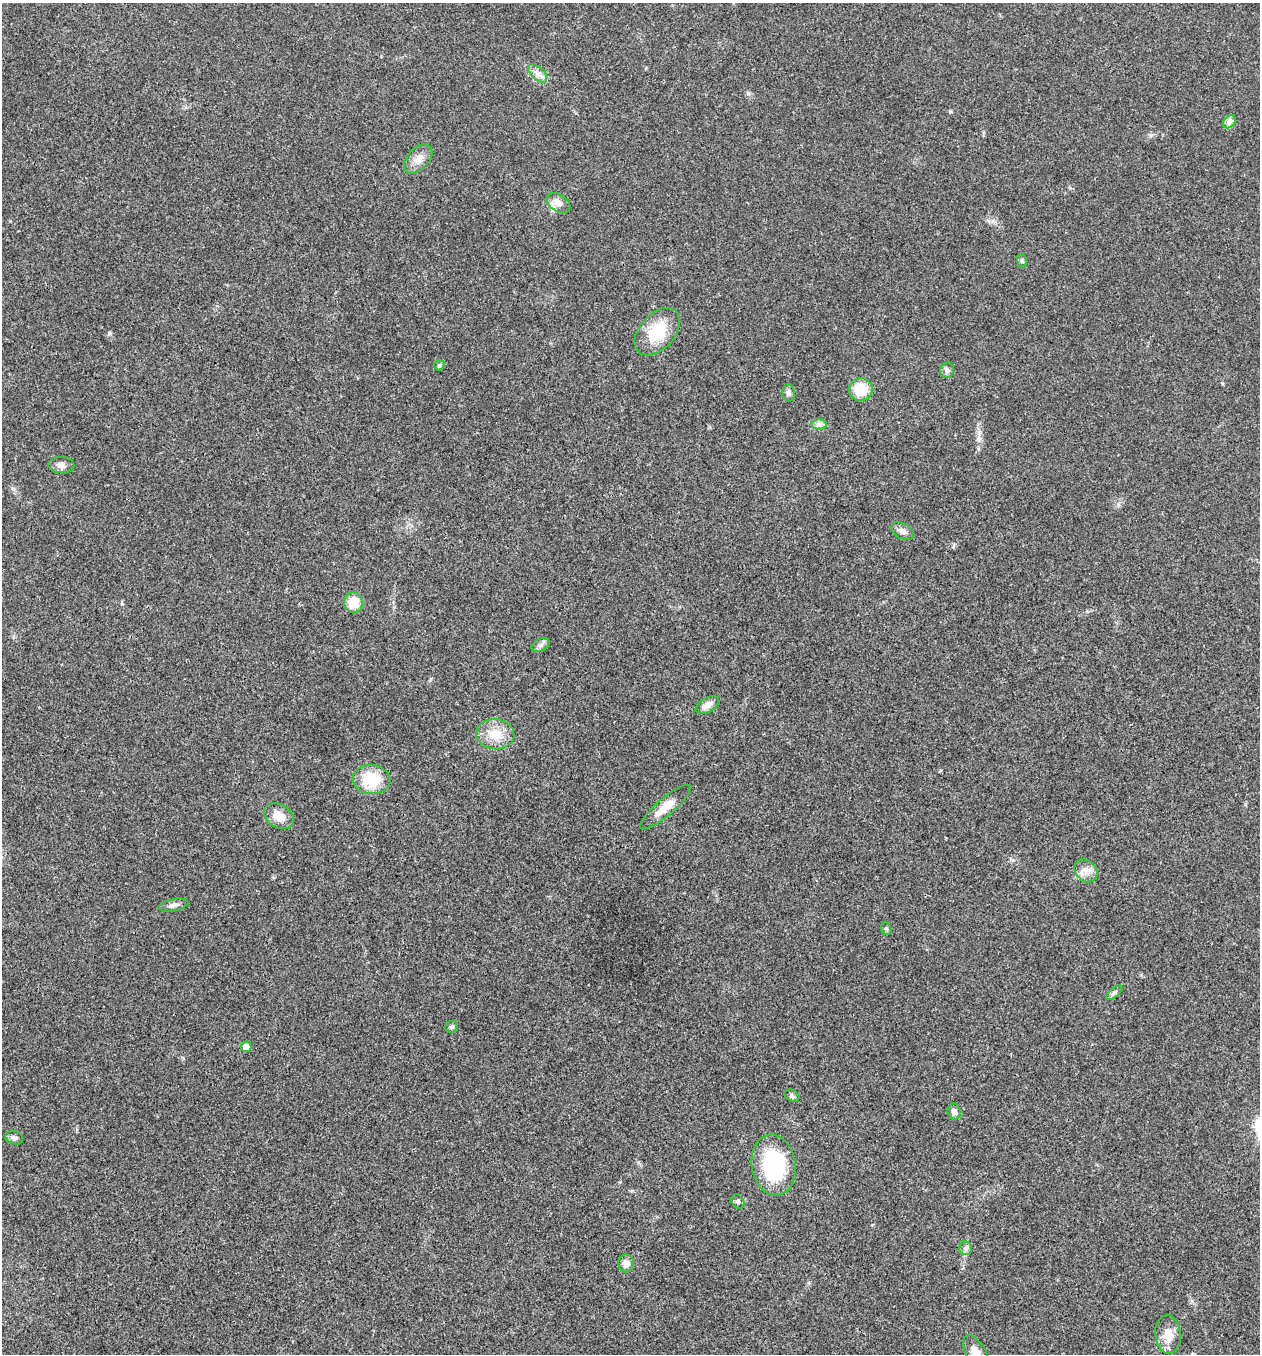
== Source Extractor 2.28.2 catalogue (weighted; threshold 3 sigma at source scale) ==
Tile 11 of 4 x 4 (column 3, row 3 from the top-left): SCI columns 2781-4038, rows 1355-2706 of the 5431 x 5417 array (HDU 1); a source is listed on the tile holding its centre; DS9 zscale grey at full resolution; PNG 1262 x 1356 px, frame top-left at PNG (2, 3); each listed source drawn as its Kron ellipse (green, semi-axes under 4 px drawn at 4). Shown black and unused: <1% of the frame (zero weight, under 3 of 4 exposures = <1% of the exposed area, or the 3 px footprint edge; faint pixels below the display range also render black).
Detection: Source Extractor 2.28.2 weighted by HDU 2 'WHT'; one run over the whole footprint, this tile lists its part. Background 0.0216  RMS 0.004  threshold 0.0179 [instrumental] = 3 sigma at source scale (4.5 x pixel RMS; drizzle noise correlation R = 1.50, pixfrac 1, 0.05/0.05 arcsec/px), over >= 5 px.
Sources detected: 36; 1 inside a brighter listed object's ellipse — not listed separately; the other 35 listed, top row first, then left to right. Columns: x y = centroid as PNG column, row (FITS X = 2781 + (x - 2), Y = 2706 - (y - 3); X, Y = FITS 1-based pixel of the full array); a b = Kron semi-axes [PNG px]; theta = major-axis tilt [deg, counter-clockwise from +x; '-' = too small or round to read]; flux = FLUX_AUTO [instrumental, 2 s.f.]
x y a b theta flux
538 73 11 6 -42 2.1
1229 122 7 5 45 1.2
418 159 17 10 48 3.7
558 203 13 8 -32 3
1022 261 7 5 -79 0.67
657 332 27 17 49 15
439 365 6 4 43 0.6
947 370 8 7 - 1.2
861 389 12 11 - 10
789 393 9 6 -83 1.4
819 424 7 5 -1 1.2
61 465 13 8 -4 1.9
902 531 12 7 -29 2.1
353 603 10 9 - 8.6
540 645 10 6 28 1.4
707 705 13 7 31 2.7
495 734 19 15 -4 8.1
371 780 19 14 -6 15
665 807 32 9 41 6.1
279 816 16 11 -31 4.9
1086 871 13 10 -44 3.2
173 905 15 6 11 1.9
886 929 6 5 - 0.66
1114 993 10 4 39 1
452 1027 6 5 - 0.85
246 1047 5 5 - 3.1
792 1096 8 5 -29 0.91
954 1111 8 6 -70 1.5
14 1138 9 6 -17 1.4
774 1165 31 22 -81 37
738 1202 7 6 - 0.84
965 1248 7 6 - 1.1
626 1263 9 8 - 3
1168 1335 19 12 -84 5.4
976 1353 19 9 -60 5.4
Isophote crosses this tile's border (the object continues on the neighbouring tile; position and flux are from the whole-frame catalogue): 1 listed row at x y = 976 1353
Unlisted compact peaks at least as high as the median listed source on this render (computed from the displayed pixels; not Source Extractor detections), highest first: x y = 109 333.